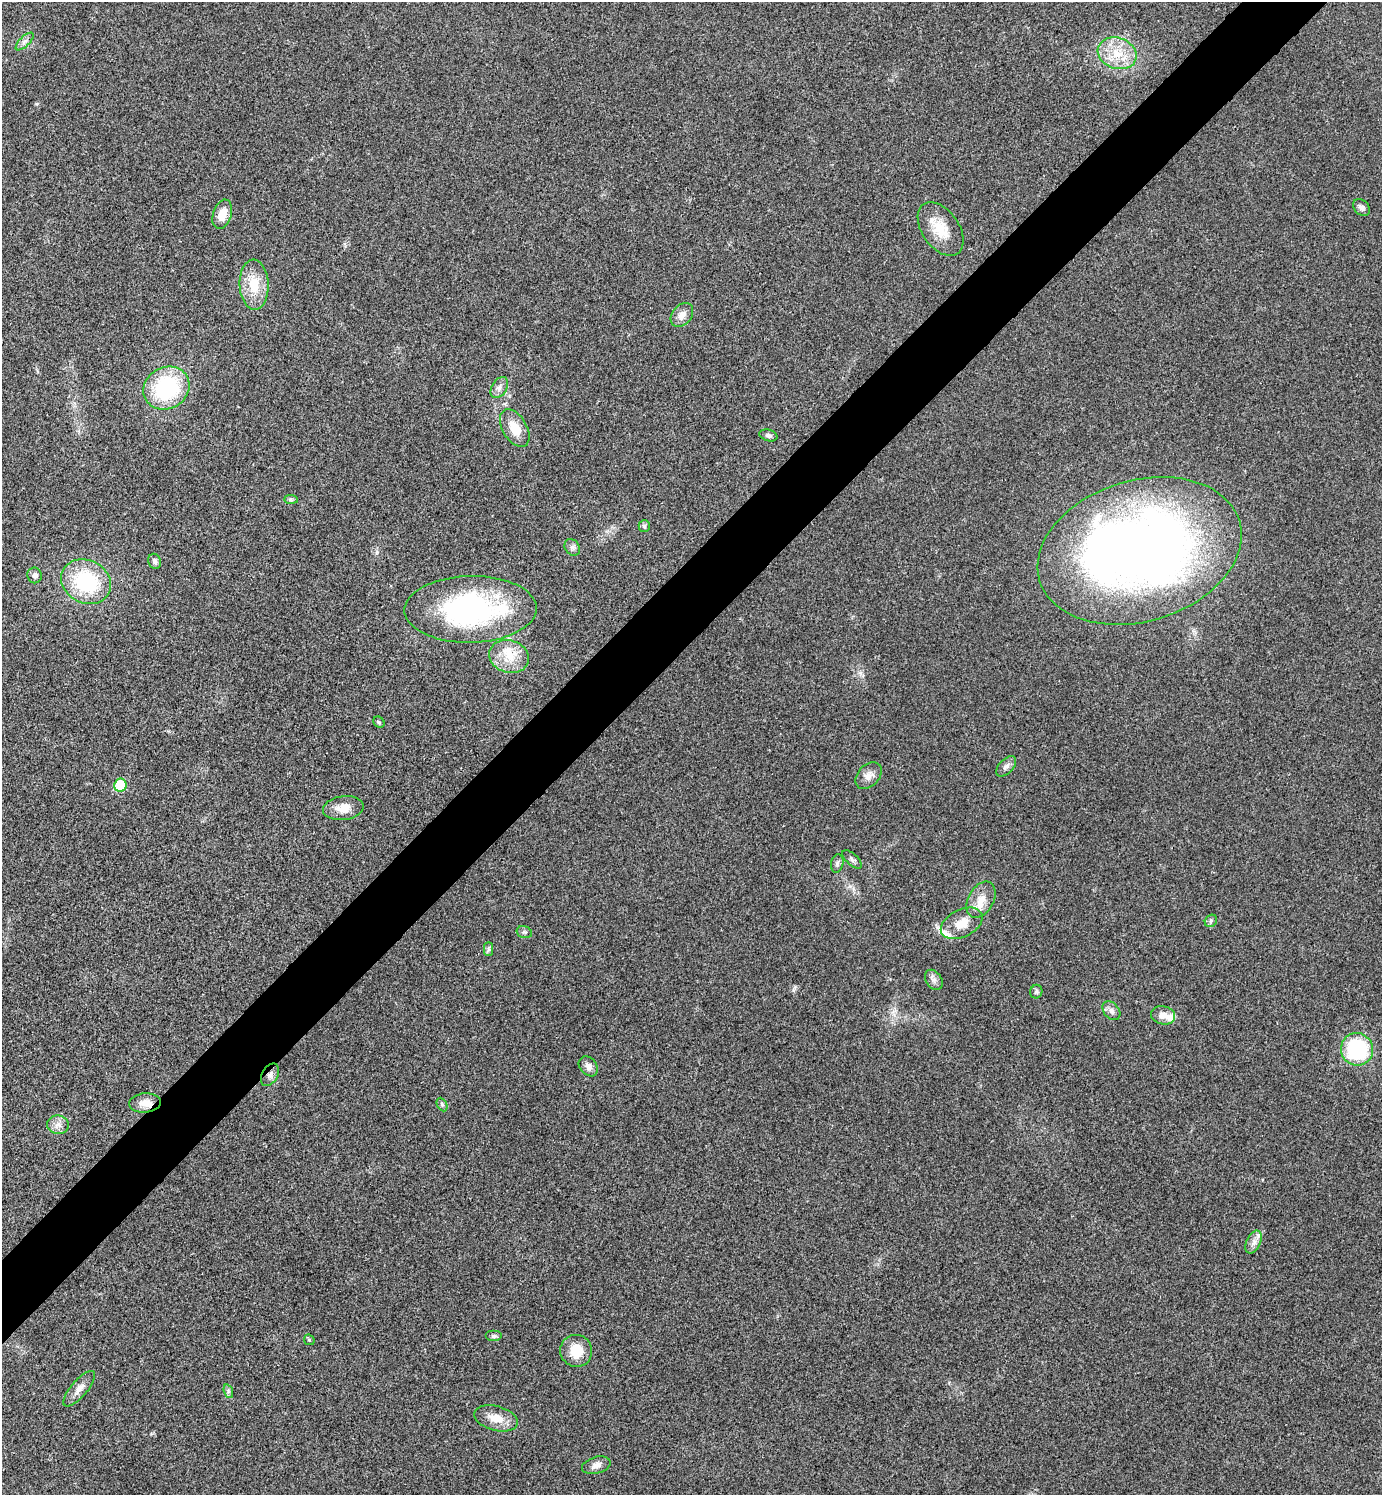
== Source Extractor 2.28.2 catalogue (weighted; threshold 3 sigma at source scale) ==
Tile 10 of 4 x 4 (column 2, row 3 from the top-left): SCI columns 1681-3060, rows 1497-2989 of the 5980 x 5981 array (HDU 1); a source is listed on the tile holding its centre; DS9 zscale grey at full resolution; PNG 1384 x 1497 px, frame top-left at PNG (2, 2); each listed source drawn as its Kron ellipse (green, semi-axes under 4 px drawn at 4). Shown black and unused: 5% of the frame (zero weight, under 3 of 4 exposures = <1% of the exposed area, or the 3 px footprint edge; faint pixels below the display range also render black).
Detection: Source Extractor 2.28.2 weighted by HDU 2 'WHT'; one run over the whole footprint, this tile lists its part. Background 0.0285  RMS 0.0054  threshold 0.0241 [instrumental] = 3 sigma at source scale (4.5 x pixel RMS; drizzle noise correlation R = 1.50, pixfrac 1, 0.05/0.05 arcsec/px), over >= 5 px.
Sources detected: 54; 1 inside a brighter object's white glare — neither listed nor drawn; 3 inside a brighter listed object's ellipse — not listed separately; the other 50 listed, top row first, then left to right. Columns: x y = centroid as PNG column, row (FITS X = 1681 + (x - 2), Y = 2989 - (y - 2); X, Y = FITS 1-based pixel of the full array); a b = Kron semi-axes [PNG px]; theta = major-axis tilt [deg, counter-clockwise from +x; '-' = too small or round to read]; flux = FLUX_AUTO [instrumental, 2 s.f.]
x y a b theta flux
25 41 11 5 45 2
1117 53 20 15 -20 13
1361 207 9 7 -45 2.2
222 214 15 9 72 7.6
941 229 30 18 -55 14
254 285 25 14 -87 14
682 315 13 9 51 4.3
166 388 24 20 32 50
499 388 11 7 59 2.7
515 428 21 12 -59 9.7
768 435 9 5 -15 1.5
291 499 7 4 -1 1
644 526 6 5 - 0.94
572 547 9 7 -58 1.8
1140 551 104 70 17 480
155 561 8 6 -71 1.6
35 575 8 7 - 1.9
86 582 25 21 -28 41
471 609 66 33 1 110
509 656 20 16 -17 12
379 722 6 5 - 0.8
1006 766 12 7 47 2.2
869 776 16 10 48 4.2
120 785 6 6 - 20
343 808 20 12 7 7.4
852 859 12 5 -43 1.6
837 863 9 6 79 1.6
981 900 19 12 61 8
1211 921 7 5 50 1.3
962 923 22 13 26 9.2
524 932 8 5 -15 1.2
488 949 7 4 90 1.1
934 980 11 8 -57 2.4
1036 992 7 6 - 1.2
1111 1011 10 7 -49 2.6
1163 1015 12 9 -11 4.4
1357 1049 16 16 - 47
588 1066 11 8 -49 3.4
270 1075 12 8 60 2.6
145 1103 16 9 5 5.6
442 1104 7 5 -63 1
58 1125 11 9 -8 3.5
1253 1242 12 7 64 3.1
494 1336 8 5 0 1.3
309 1340 6 5 - 0.72
576 1351 16 16 - 11
79 1389 22 8 50 4.6
228 1391 7 4 -72 1.2
496 1418 22 12 -16 8.4
596 1465 15 8 15 3.2
Overlapping masked pixels (flux is a lower limit): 1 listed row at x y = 270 1075